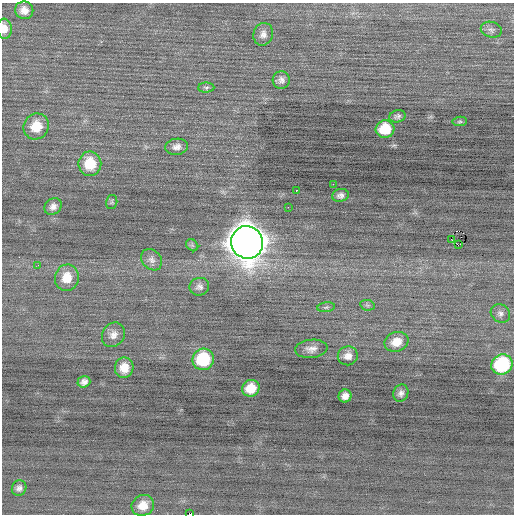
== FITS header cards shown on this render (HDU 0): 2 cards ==
NAXIS1  =                  512 / Axis length
NAXIS2  =                  512 / Axis length

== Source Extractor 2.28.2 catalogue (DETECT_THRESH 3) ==
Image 512 x 512 px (HDU 0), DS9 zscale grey, 1 PNG px = 1 image px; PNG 516 x 516 px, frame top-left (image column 1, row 512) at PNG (2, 3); each listed source drawn as its Kron ellipse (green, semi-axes under 4 px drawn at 4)
Background -0.0271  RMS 0.76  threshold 2.28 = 3 sigma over >= 5 px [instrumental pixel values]
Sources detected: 43; all 43 listed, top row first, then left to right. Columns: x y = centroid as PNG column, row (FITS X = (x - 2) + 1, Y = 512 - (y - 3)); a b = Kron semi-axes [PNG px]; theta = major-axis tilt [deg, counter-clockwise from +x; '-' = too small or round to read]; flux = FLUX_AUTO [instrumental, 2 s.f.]
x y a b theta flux
24 10 9 8 - 400
4 29 10 7 -84 420
491 30 10 7 -15 180
263 34 11 9 73 290
281 80 8 8 - 220
206 88 8 5 1 110
397 116 8 6 16 130
460 121 7 4 6 81
36 126 13 12 - 1100
385 129 9 8 - 1400
177 147 11 8 9 300
90 164 12 11 - 1500
333 184 2 2 - 290
296 190 2 2 - 260
340 195 8 6 12 190
112 202 7 5 75 85
53 206 9 7 38 270
288 207 2 2 - 97
451 240 3 2 - 200
247 242 16 15 - 100000
192 245 7 5 -45 96
458 245 3 2 - 350
152 260 12 9 -49 290
38 265 4 3 - 56
67 278 13 12 - 930
199 287 10 8 18 230
367 305 7 5 -11 110
326 307 9 5 8 120
500 313 10 8 -37 220
113 335 13 11 56 390
396 342 12 9 19 670
311 349 16 9 6 360
348 356 10 9 - 350
203 359 11 10 - 2700
502 365 11 10 - 4200
124 368 10 9 - 670
84 382 6 5 - 210
251 388 9 8 - 880
401 393 9 7 66 200
345 396 6 6 - 300
19 488 8 7 - 210
143 505 11 10 - 710
190 514 4 2 - 1400
At the frame edge (FLAGS 8, measured only in part): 2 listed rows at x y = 4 29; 190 514